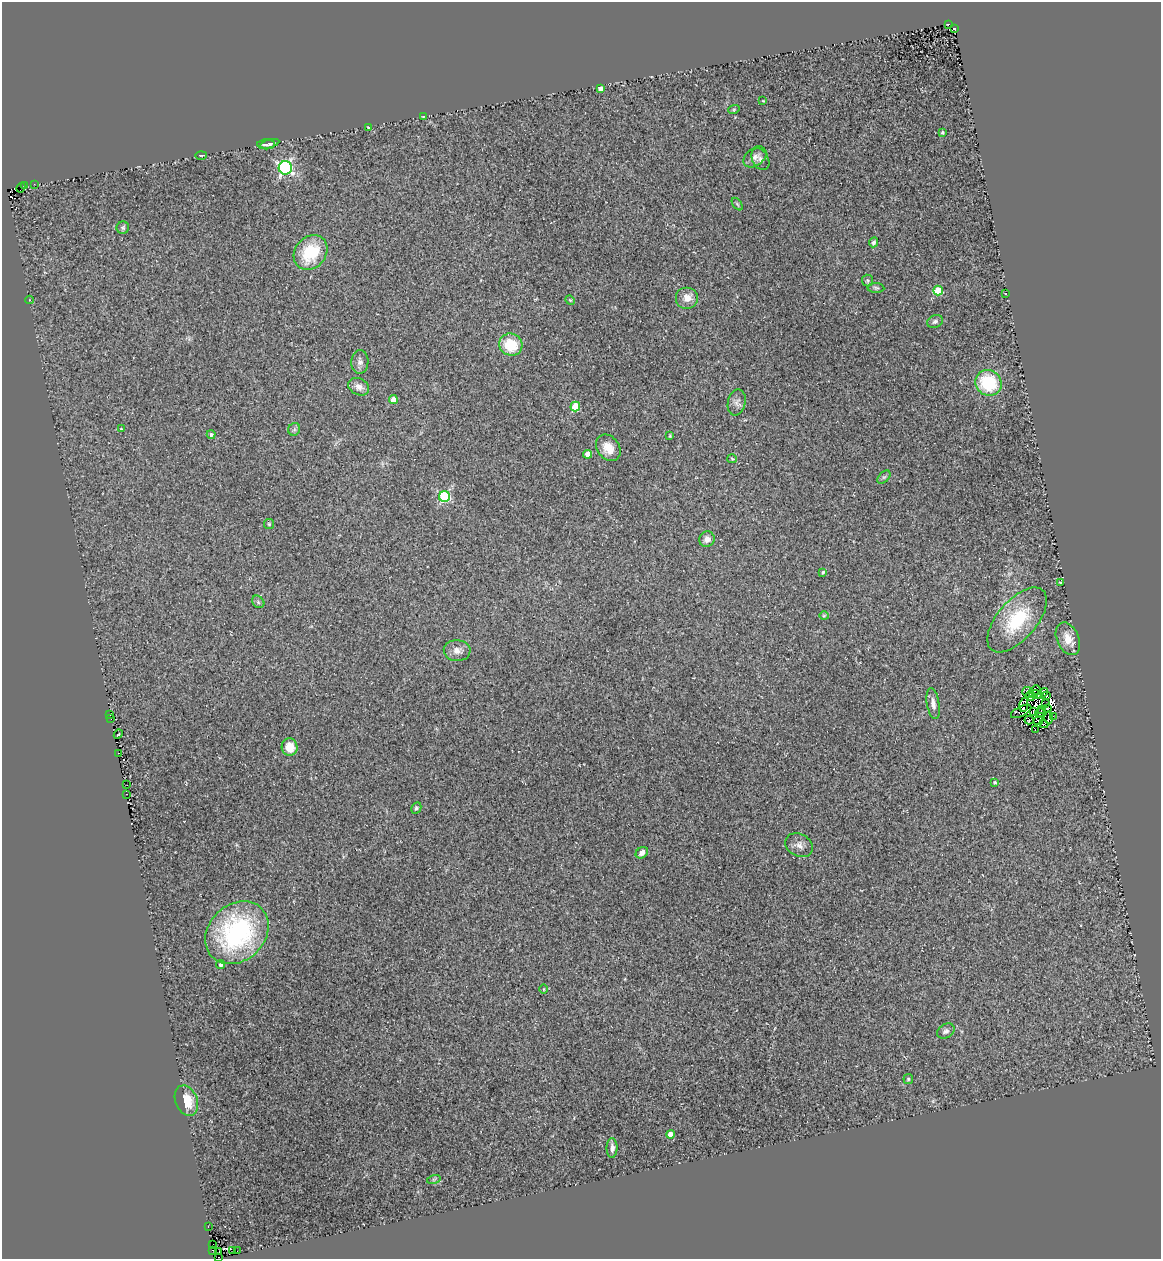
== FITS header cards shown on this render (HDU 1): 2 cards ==
NAXIS1  =                 1159
NAXIS2  =                 1257

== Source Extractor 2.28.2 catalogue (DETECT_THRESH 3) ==
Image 1159 x 1257 px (HDU 1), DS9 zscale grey, 1 PNG px = 1 image px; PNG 1163 x 1261 px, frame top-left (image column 1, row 1257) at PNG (2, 2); each listed source drawn as its Kron ellipse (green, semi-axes under 4 px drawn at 4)
Background 0.0213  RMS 0.014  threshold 0.0425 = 3 sigma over >= 5 px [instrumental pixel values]
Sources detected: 111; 10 with non-positive FLUX_AUTO (blend fragments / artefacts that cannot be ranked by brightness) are neither listed nor drawn; the other 101 listed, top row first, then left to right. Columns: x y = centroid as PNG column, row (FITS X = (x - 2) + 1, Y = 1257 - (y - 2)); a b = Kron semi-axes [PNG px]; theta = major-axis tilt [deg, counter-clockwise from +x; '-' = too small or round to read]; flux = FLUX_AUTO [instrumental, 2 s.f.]
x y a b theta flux
949 24 4 3 - 64
955 29 3 3 - 74
600 88 4 4 - 4.6
763 101 3 2 - 0.63
734 109 6 3 19 1
423 117 3 2 - 0.65
368 127 4 3 - 0.83
942 133 4 4 - 1.4
266 144 9 5 -1 2.4
270 144 10 4 15 3.1
201 155 6 2 1 0.94
755 157 13 8 38 5.2
760 159 12 8 -61 3.8
285 168 7 6 - 210
34 184 2 2 - 2.1
25 186 3 3 - 3.6
21 188 5 3 - 1.3
737 204 7 3 -53 1.3
123 228 6 6 - 1.8
874 242 5 4 - 2.1
311 252 19 15 49 46
868 281 6 5 - 1.5
876 288 8 5 -4 1.9
938 291 5 5 - 32
1005 293 3 2 - 0.5
687 298 11 11 - 9
29 300 4 3 - 0.67
570 300 5 4 - 0.99
935 321 8 6 23 3
511 345 12 11 - 32
360 362 11 8 88 4.7
988 383 13 12 - 53
359 387 11 8 -25 5.8
393 400 4 4 - 8.5
737 402 13 8 77 4.8
575 407 5 4 - 31
121 429 3 3 - 1.1
294 429 6 6 - 2
211 435 4 4 - 2.5
670 436 3 3 - 1.2
608 448 14 11 -54 14
588 454 4 4 - 6.4
732 459 5 4 - 0.99
884 477 8 5 44 2
444 497 5 5 - 87
269 524 5 5 - 1.4
707 539 8 7 - 6.3
823 572 4 3 - 1.9
1060 582 4 2 - 0.57
258 602 7 5 -48 1.9
824 616 4 4 - 0.98
1017 620 39 19 49 58
1068 639 17 11 -66 12
457 651 13 10 -3 6.8
1037 690 5 2 - 2
1028 692 5 5 - 2
1042 693 7 2 41 1.6
1036 694 6 2 1 2.4
1031 695 5 2 - 0.73
1047 696 2 2 - 0.31
933 704 15 6 -81 5.7
1046 704 3 2 - 0.66
1024 705 7 4 80 1.4
1047 708 3 2 - 1.4
1041 709 2 2 - 1.9
1021 711 11 5 27 7.8
1033 711 4 3 - 1.5
1040 713 4 3 - 1.7
110 715 3 2 - 0.9
1053 716 3 2 - 1.6
1048 718 6 3 89 5.5
111 719 3 2 - 2.2
1029 720 4 3 - 1.3
1038 721 5 3 - 0.4
1044 724 4 3 - 0.56
1035 730 3 2 - 1.1
118 734 5 2 - 0.64
290 747 8 8 - 14
118 754 3 2 - 0.82
995 782 4 3 - 1.6
127 785 2 2 - 6.5
126 794 3 2 - 0.99
416 808 6 5 - 1.9
799 845 14 11 -27 6.5
642 853 7 5 37 5.7
237 933 35 28 44 140
221 965 4 4 - 3
544 989 5 3 - 0.89
946 1031 9 7 31 3
908 1079 5 5 - 1.5
186 1101 16 11 -68 22
670 1134 4 4 - 8.8
612 1148 10 5 89 4.9
434 1179 7 4 18 1.6
208 1227 3 3 - 7.9
213 1244 2 2 - 46
212 1250 3 3 - 12
233 1251 2 2 - 56
237 1251 2 2 - 34
219 1252 3 2 - 10
219 1257 3 2 - 57
At the frame edge (FLAGS 8, measured only in part): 1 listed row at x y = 219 1257
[10 non-positive-flux detections neither listed nor drawn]